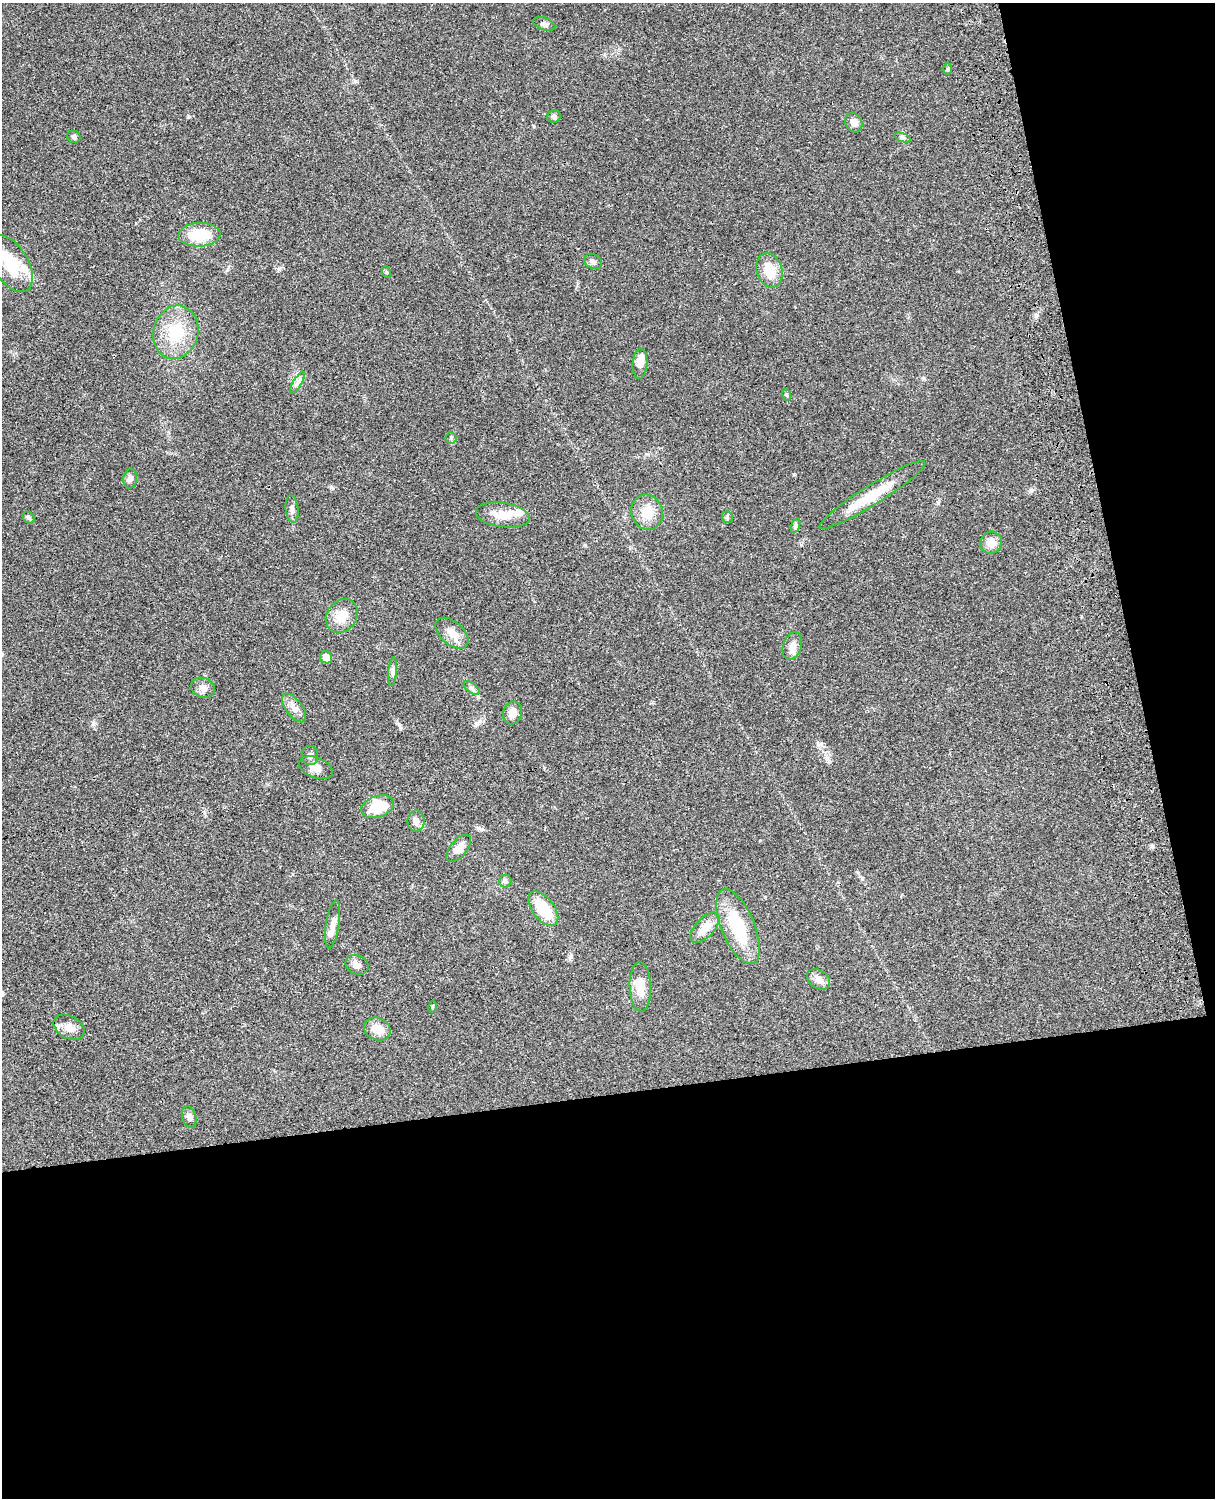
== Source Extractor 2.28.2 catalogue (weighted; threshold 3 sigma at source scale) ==
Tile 12 of 4 x 3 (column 4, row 3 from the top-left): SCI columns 3760-4972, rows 275-1770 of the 5089 x 4924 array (HDU 1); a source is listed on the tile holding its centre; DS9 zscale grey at full resolution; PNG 1217 x 1500 px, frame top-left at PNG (2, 3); each listed source drawn as its Kron ellipse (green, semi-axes under 4 px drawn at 4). Shown black and unused: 33% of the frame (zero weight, under 3 of 4 exposures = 6% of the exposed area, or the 3 px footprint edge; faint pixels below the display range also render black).
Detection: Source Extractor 2.28.2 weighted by HDU 2 'WHT'; one run over the whole footprint, this tile lists its part. Background 0.0864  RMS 0.0061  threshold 0.0274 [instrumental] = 3 sigma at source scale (4.5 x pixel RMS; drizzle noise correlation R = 1.50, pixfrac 1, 0.05/0.05 arcsec/px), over >= 5 px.
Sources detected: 56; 2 inside a brighter object's white glare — neither listed nor drawn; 3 inside a brighter listed object's ellipse — not listed separately; the other 51 listed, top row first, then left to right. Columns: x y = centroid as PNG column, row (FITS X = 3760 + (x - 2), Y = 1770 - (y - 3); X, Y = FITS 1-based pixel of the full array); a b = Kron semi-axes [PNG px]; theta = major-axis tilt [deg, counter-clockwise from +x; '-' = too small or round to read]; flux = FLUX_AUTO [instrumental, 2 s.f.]
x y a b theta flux
544 24 12 6 -19 1.8
948 69 6 4 -89 0.74
554 116 7 6 - 1.8
854 122 10 8 -63 3.2
74 137 7 6 - 1.2
903 138 8 3 -19 1.1
199 235 21 12 2 19
593 262 9 7 -22 2.1
11 264 31 17 -59 24
770 270 17 12 -72 12
386 272 6 3 -71 0.66
176 332 27 22 75 24
640 364 15 7 87 4.7
297 383 12 3 59 1.6
787 395 6 3 -71 0.75
451 438 5 5 - 0.92
130 479 10 7 83 2.1
872 495 62 10 32 22
292 509 13 6 -84 2.4
647 512 18 15 -69 11
503 515 27 12 -8 10
727 517 6 5 - 1
29 518 7 5 -47 1.3
796 525 7 4 71 1.2
991 543 11 10 - 6
342 616 18 15 53 9.7
452 633 19 11 -41 7.1
792 646 14 9 71 4.3
326 657 6 6 - 4
393 672 14 4 84 1.7
203 688 12 9 -21 3.5
472 688 9 4 -36 1.6
294 708 17 8 -53 4.1
513 713 12 9 73 4.9
310 755 9 8 - 2.4
316 768 17 10 -21 4.7
378 807 17 10 19 22
416 821 10 8 -90 3.3
459 848 16 8 50 6
505 881 6 6 - 1.3
543 909 20 11 -53 20
333 924 24 6 81 4.1
738 927 40 16 -67 32
705 928 18 9 47 8.1
357 965 12 9 -23 3
819 979 13 9 -35 4.3
640 987 25 10 -88 9
432 1007 5 3 - 0.59
69 1027 16 11 -28 5.4
377 1029 14 11 -24 7.5
189 1117 11 7 -75 2.5
Isophote crosses this tile's border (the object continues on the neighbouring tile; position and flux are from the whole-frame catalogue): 1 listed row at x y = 11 264
Unlisted compact peaks at least as high as the median listed source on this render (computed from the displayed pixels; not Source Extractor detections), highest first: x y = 355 81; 1036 316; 331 487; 794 474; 93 724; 570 957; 1031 490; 938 503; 1152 846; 188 117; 923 378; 279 269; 227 270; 480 721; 400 728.